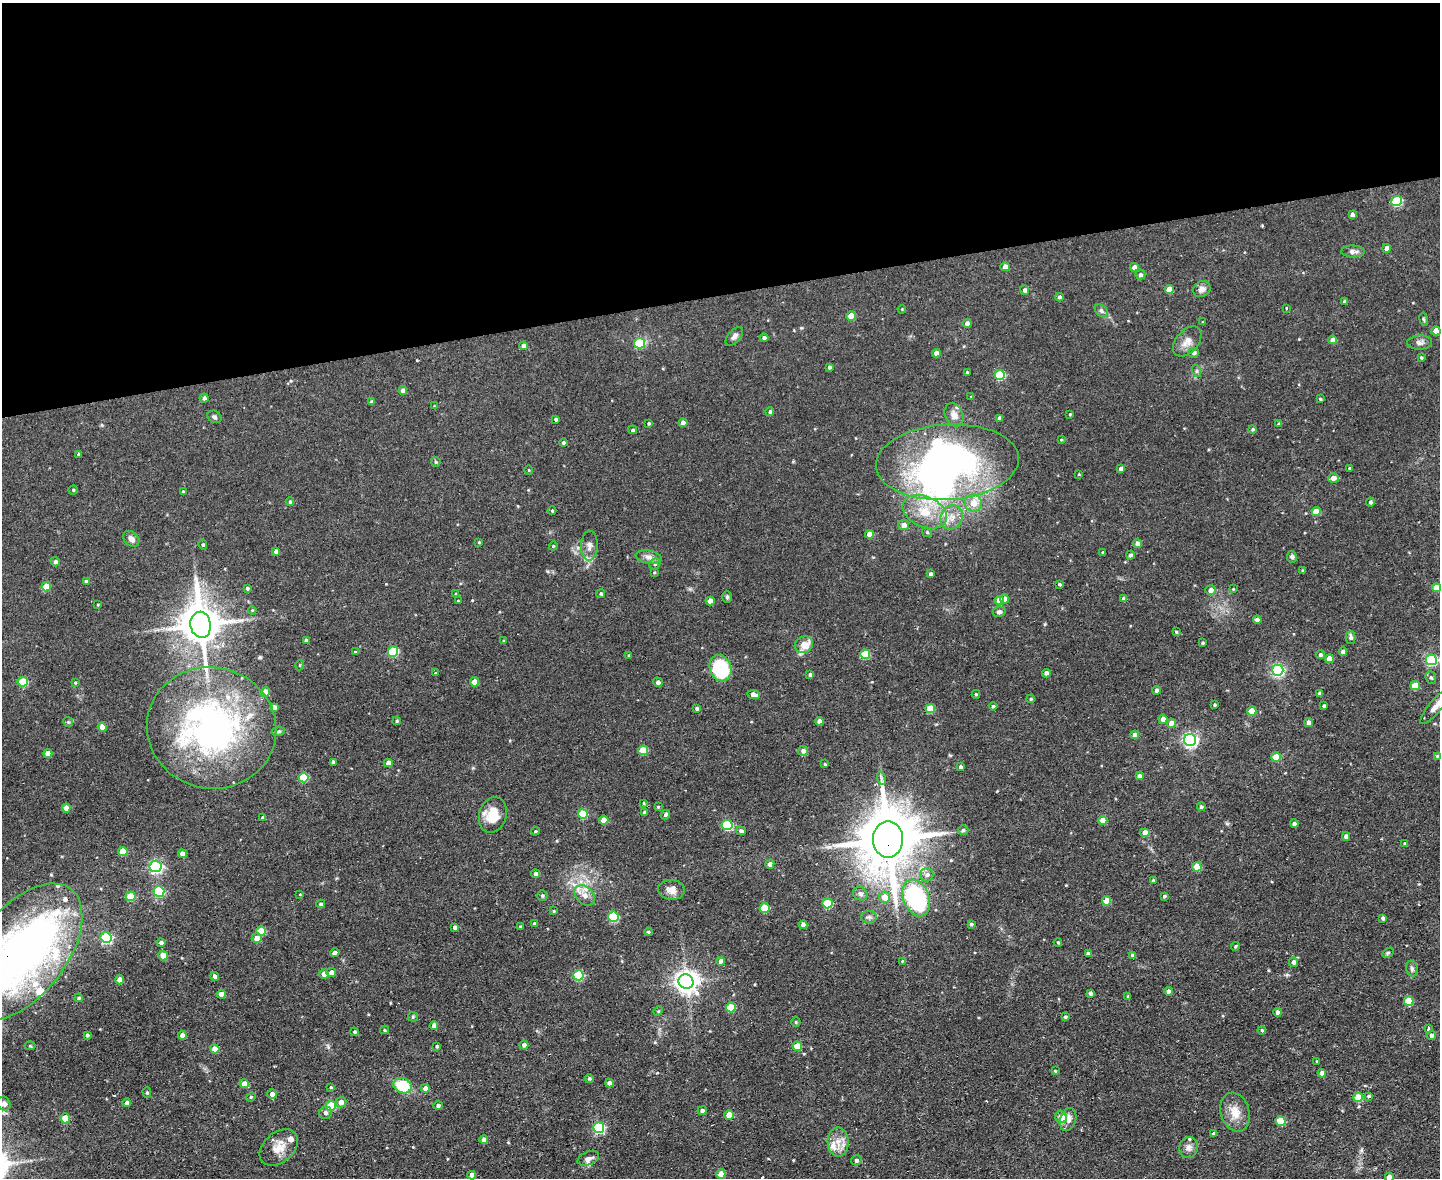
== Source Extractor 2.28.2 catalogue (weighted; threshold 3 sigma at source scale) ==
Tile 2 of 3 x 4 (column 2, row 1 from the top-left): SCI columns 1678-3115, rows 3531-4706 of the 4684 x 4706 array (HDU 1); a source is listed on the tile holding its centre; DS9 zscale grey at full resolution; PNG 1442 x 1180 px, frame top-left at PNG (2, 3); each listed source drawn as its Kron ellipse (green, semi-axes under 4 px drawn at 4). Shown black and unused: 25% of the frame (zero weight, under 2 of 3 exposures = <1% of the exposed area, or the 3 px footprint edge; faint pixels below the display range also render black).
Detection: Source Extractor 2.28.2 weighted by HDU 2 'WHT'; one run over the whole footprint, this tile lists its part. Background 0.0728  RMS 0.0067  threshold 0.0301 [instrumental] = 3 sigma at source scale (4.5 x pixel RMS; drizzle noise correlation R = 1.50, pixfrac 1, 0.05/0.05 arcsec/px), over >= 5 px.
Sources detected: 324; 4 inside a brighter object's white glare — neither listed nor drawn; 11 inside a brighter listed object's ellipse — not listed separately; the other 309 listed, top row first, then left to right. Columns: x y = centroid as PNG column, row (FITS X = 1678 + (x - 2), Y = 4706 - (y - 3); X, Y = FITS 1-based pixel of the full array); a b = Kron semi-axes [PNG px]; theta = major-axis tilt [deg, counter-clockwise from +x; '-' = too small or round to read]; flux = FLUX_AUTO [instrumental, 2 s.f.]
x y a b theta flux
1397 201 5 5 - 43
1352 215 4 4 - 2.5
1386 248 4 4 - 3.5
1353 251 12 6 -1 2.5
1005 267 4 4 - 4.7
1134 267 4 4 - 3.3
1140 275 5 5 - 1.9
1169 289 4 4 - 8.2
1202 289 9 7 26 3.5
1025 290 4 4 - 1.8
1059 297 4 4 - 1.5
1344 302 4 4 - 2
1286 308 3 3 - 1.3
902 309 4 3 - 0.58
1101 311 7 5 -43 1.6
851 316 5 4 - 11
1424 319 7 3 -80 0.84
1203 322 4 3 - 0.46
967 323 4 4 - 2.7
1436 331 4 4 - 9.1
734 336 11 6 47 2.3
764 338 4 4 - 1.6
1333 340 4 4 - 4.9
1187 341 17 11 49 6.2
639 343 5 5 - 32
1420 343 12 7 3 2.7
524 346 4 4 - 3.4
936 353 4 4 - 3.3
1194 353 5 5 - 2.1
1421 357 4 3 - 0.82
829 367 4 4 - 1.4
1197 371 6 4 -72 1.1
967 372 3 3 - 1
1000 375 5 5 - 36
403 391 4 4 - 3.4
971 397 4 4 - 0.5
204 398 4 4 - 2
1320 399 3 3 - 0.71
372 402 4 3 - 2
434 406 4 4 - 0.47
770 412 4 4 - 1.1
1070 414 4 3 - 0.54
954 415 12 9 -65 4.9
215 417 7 5 -30 1.4
999 418 4 4 - 1.8
556 419 3 3 - 1.1
649 423 3 3 - 0.88
683 423 4 4 - 4.5
1278 424 4 3 - 0.85
1253 429 4 4 - 0.95
633 430 4 3 - 1.2
1061 440 4 3 - 0.55
564 443 4 4 - 1.3
78 454 4 3 - 0.63
436 462 5 4 - 1
947 462 72 37 3 190
1349 468 4 3 - 0.67
1121 469 4 4 - 3.2
529 470 4 3 - 0.47
1079 474 3 2 - 0.51
1333 478 5 5 - 3.5
73 490 4 4 - 0.82
183 492 3 3 - 1.2
290 502 4 3 - 0.99
1370 502 4 4 - 1.4
974 503 8 8 - 7.5
552 511 4 4 - 0.76
925 512 23 15 -24 18
1316 512 5 4 - 12
952 517 12 11 - 7
904 525 5 5 - 3.9
927 532 5 4 - 0.92
869 534 4 4 - 5.3
131 539 9 6 -45 3.6
479 542 3 3 - 0.65
1137 543 5 4 - 3.3
203 545 5 4 - 0.99
553 546 4 3 - 0.66
589 546 15 8 88 3.8
276 552 4 4 - 3.6
1103 552 3 2 - 0.61
1130 555 4 4 - 1.6
648 557 13 6 -9 3.3
1292 557 6 5 - 1.4
55 562 5 4 - 1.9
655 564 6 5 - 1.1
1303 570 4 2 - 0.69
654 572 4 3 - 0.6
931 574 4 4 - 1.9
86 581 3 3 - 0.96
1059 584 4 3 - 0.95
46 587 4 4 - 9.6
247 588 4 3 - 1.1
1436 588 4 4 - 8.8
1233 589 4 3 - 0.54
1211 590 5 5 - 3.9
456 594 4 4 - 1
601 594 4 4 - 1.2
727 597 6 5 - 1.1
1004 599 4 4 - 5.7
1124 599 4 4 - 2.6
999 600 4 4 - 8.2
458 601 3 3 - 0.6
710 601 4 4 - 5.2
98 604 4 2 - 0.54
252 610 4 3 - 0.55
999 612 6 5 - 1.9
1257 620 4 4 - 2.9
201 625 13 10 -81 2000
1176 632 3 3 - 0.88
1351 637 6 5 - 1.7
306 640 4 3 - 2.2
503 641 3 3 - 0.53
1203 643 3 3 - 0.95
804 645 9 8 - 8.3
355 652 4 3 - 0.58
393 652 5 5 - 36
1343 652 4 4 - 2.2
865 654 5 5 - 21
629 655 3 2 - 0.47
1320 655 4 4 - 1.3
1329 659 4 4 - 6.3
1431 660 5 5 - 67
300 665 5 3 - 0.58
720 668 13 10 -69 44
1278 670 5 5 - 100
436 673 3 2 - 0.9
1046 673 4 4 - 2.8
810 674 4 3 - 1.5
1431 678 6 5 - 1.3
23 682 5 5 - 24
475 682 4 4 - 7.9
658 682 5 4 - 2.2
75 683 4 3 - 0.59
1415 686 5 4 - 17
1157 690 4 4 - 2
266 692 4 4 - 7
1320 693 4 3 - 1.9
976 694 4 4 - 0.98
753 695 6 4 -9 3.8
1031 699 4 3 - 0.74
1215 705 3 3 - 0.82
993 706 4 4 - 0.85
1324 706 3 3 - 0.85
1436 706 23 6 49 5
274 707 4 4 - 2.2
697 708 4 4 - 1.3
930 709 5 4 - 17
1252 711 4 4 - 11
1163 719 4 4 - 4.9
397 721 4 3 - 0.72
819 721 4 4 - 3.9
68 722 5 4 - 0.88
1171 723 4 4 - 6.5
1309 723 4 4 - 3.4
102 727 4 4 - 5.8
212 728 65 60 -15 210
278 731 7 3 10 1
1135 735 4 4 - 4.4
1190 740 6 6 - 160
643 750 5 5 - 17
803 751 5 5 - 3
48 753 4 4 - 6.8
1437 756 4 3 - 0.92
1276 757 5 4 - 15
333 762 4 4 - 2.5
388 763 4 4 - 4.3
825 764 4 3 - 0.82
961 767 3 3 - 1.5
1139 776 4 4 - 2.3
303 778 5 4 - 26
881 778 7 4 -72 1.3
644 803 4 3 - 0.66
658 807 3 3 - 0.63
1201 807 4 4 - 1.1
66 808 4 4 - 5.5
644 812 3 3 - 1.3
583 814 5 5 - 27
493 815 18 13 74 14
665 815 5 4 - 1.3
263 818 4 3 - 1.6
604 820 4 4 - 9.6
1103 820 4 4 - 9.4
1294 823 4 4 - 1.8
727 825 5 5 - 46
963 830 5 4 - 1.2
535 831 4 3 - 0.72
741 831 5 4 - 1.5
1145 833 4 4 - 5.8
1346 837 4 4 - 3
888 839 18 15 90 4300
1405 844 4 3 - 1.2
123 851 5 4 - 12
182 854 4 4 - 4.3
770 864 5 4 - 2.3
155 867 6 5 - 120
1197 867 5 4 - 14
536 874 4 4 - 2
927 875 7 6 - 2.4
1153 881 4 3 - 1.2
671 890 13 10 -4 5.6
159 891 5 5 - 51
300 894 3 3 - 0.53
860 894 7 6 - 2.3
542 895 5 5 - 1.2
585 895 12 8 -46 5.2
131 896 5 4 - 20
1164 896 3 3 - 1.2
884 897 5 5 - 7.5
916 898 19 13 -68 83
1106 901 4 4 - 12
827 903 5 5 - 31
321 904 4 4 - 1.4
764 908 5 5 - 21
554 911 3 2 - 0.71
613 917 5 5 - 39
869 917 8 6 0 1.8
1383 918 4 3 - 1.6
534 924 4 4 - 1.6
971 924 3 3 - 1.1
803 925 4 4 - 3.2
520 926 4 3 - 0.68
455 927 4 4 - 2
261 931 5 4 - 18
648 932 4 4 - 0.74
106 938 5 5 - 62
257 938 5 5 - 6.2
1058 942 4 3 - 0.83
161 943 4 4 - 2.5
1235 946 4 3 - 0.89
22 952 80 44 52 350
335 953 5 3 - 1.7
1388 953 6 4 31 0.92
1088 954 4 4 - 3.4
1133 955 4 4 - 2.8
163 956 5 4 - 12
721 961 4 4 - 3.7
902 961 4 4 - 0.7
1293 962 5 4 - 2.3
1412 969 8 6 -74 1.7
331 972 5 4 - 3.4
324 974 4 4 - 4.3
578 975 5 5 - 39
215 976 4 4 - 2.2
120 980 4 4 - 7.1
686 981 7 7 - 520
1168 991 4 4 - 2.5
1090 993 4 3 - 1.8
221 994 4 4 - 5.6
1128 996 4 3 - 0.62
79 998 4 3 - 0.88
1409 1001 5 5 - 19
731 1008 5 5 - 18
658 1011 5 4 - 0.78
1278 1012 4 4 - 2.7
413 1017 5 5 - 0.79
1065 1017 4 4 - 1.1
796 1022 5 4 - 0.71
434 1025 4 4 - 4.3
1428 1029 3 3 - 2.3
384 1030 4 4 - 0.7
1262 1030 4 3 - 0.81
354 1032 4 3 - 0.87
87 1035 4 4 - 1.3
182 1035 4 4 - 4.5
1431 1035 4 4 - 2
524 1045 4 4 - 2.1
30 1046 5 3 - 0.7
437 1046 4 3 - 0.81
797 1046 5 4 - 14
215 1049 5 4 - 7.2
1317 1061 3 3 - 0.52
1055 1071 4 3 - 0.63
1322 1073 4 4 - 4.7
589 1078 4 4 - 1.1
609 1083 4 4 - 3.1
244 1084 4 4 - 5.8
402 1086 9 7 -22 22
331 1087 3 3 - 0.8
425 1088 4 4 - 3.9
147 1093 5 4 - 0.98
272 1094 4 4 - 3
1368 1096 4 3 - 1
251 1097 5 4 - 0.85
1358 1097 4 4 - 15
341 1102 5 5 - 3.6
127 1103 4 4 - 2.5
4 1104 7 6 - 2.5
331 1106 5 5 - 26
438 1106 4 4 - 1.7
702 1111 4 4 - 2.1
1235 1112 20 14 -73 9.9
325 1113 6 6 - 1.9
729 1115 5 4 - 12
1061 1117 6 5 - 8
65 1118 5 5 - 14
1068 1119 12 8 73 4.3
1280 1121 5 5 - 23
599 1128 5 5 - 66
1214 1134 4 4 - 2
484 1140 4 4 - 3.9
838 1142 14 10 -89 7.1
279 1147 22 15 41 10
1189 1147 10 9 - 3.4
588 1158 11 6 20 2.7
856 1160 5 5 - 1.7
721 1174 4 4 - 6.3
472 1175 4 4 - 4.8
1389 1177 4 4 - 7.5
Overlapping masked pixels (flux is a lower limit): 2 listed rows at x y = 888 839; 22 952
Isophote crosses this tile's border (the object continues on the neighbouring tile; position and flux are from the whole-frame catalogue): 4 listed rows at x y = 1436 588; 1436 706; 22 952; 1389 1177